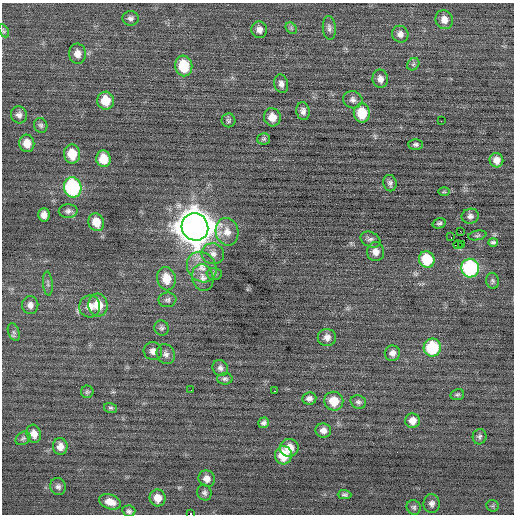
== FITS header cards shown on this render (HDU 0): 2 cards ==
NAXIS1  =                  512 / Axis length
NAXIS2  =                  512 / Axis length

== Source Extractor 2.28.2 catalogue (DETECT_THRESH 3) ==
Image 512 x 512 px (HDU 0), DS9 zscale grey, 1 PNG px = 1 image px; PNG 516 x 516 px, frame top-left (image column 1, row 512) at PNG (2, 3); each listed source drawn as its Kron ellipse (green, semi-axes under 4 px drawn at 4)
Background -0.02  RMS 0.71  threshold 2.13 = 3 sigma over >= 5 px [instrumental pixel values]
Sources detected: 95; all 95 listed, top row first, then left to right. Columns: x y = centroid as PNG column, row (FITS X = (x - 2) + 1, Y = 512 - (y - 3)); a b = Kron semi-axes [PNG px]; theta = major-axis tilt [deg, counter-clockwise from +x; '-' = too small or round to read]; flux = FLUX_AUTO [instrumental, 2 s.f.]
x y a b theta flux
130 18 8 7 - 160
444 20 9 8 - 360
291 28 6 5 - 88
329 28 12 6 -86 180
259 30 8 7 - 280
4 31 7 4 -62 76
400 34 8 8 - 240
77 54 10 8 -82 340
413 64 7 5 45 100
184 66 10 8 -82 1700
380 79 9 7 -80 250
281 84 9 7 -77 220
353 100 10 8 -18 210
106 101 9 8 - 970
303 111 9 6 -81 210
362 113 9 8 - 1300
19 115 8 8 - 200
272 117 9 8 - 480
228 120 7 7 - 100
441 121 2 2 - 84
41 125 7 6 - 120
264 139 6 5 - 85
27 143 9 7 -82 500
416 144 7 5 0 110
72 154 9 8 - 970
103 159 8 7 - 850
496 160 7 7 - 370
390 183 8 6 -78 150
73 187 10 8 -78 6000
444 192 6 4 0 60
68 211 9 7 1 170
44 215 7 5 88 260
470 216 9 7 12 180
96 222 9 7 -70 710
439 223 6 5 - 100
195 227 14 13 - 100000
460 231 2 2 - 12000
227 232 14 11 -78 480
477 235 9 4 11 88
451 237 2 2 - 1400
371 240 10 7 -26 180
493 242 4 3 - 100
461 244 3 2 - 76
458 245 4 3 - 160
376 252 9 8 - 320
213 254 11 10 - 320
427 259 8 7 - 1800
202 267 16 14 -50 710
470 268 9 9 - 5600
214 274 7 6 - 110
203 278 13 10 -75 330
166 279 12 9 -78 820
493 281 8 6 -79 100
48 283 12 5 -85 130
167 300 9 7 8 150
30 305 9 8 - 250
98 305 11 9 -83 950
90 306 11 10 - 450
162 328 7 7 - 120
14 332 9 5 -70 120
327 337 9 8 - 260
432 348 9 8 - 2600
153 351 9 9 - 270
392 353 8 7 - 240
166 354 10 8 -64 200
220 368 8 7 - 180
225 379 8 5 2 120
191 390 2 2 - 23
274 391 3 2 - 290
87 392 6 6 - 84
457 395 7 5 11 87
309 398 7 6 - 180
334 401 9 9 - 910
358 402 8 6 -23 130
111 408 7 5 -14 81
412 421 7 7 - 370
264 423 6 5 - 140
323 430 8 7 - 260
34 434 9 7 -75 350
479 437 8 7 - 120
23 438 8 6 36 110
60 446 8 7 - 320
289 448 9 9 - 710
283 455 9 8 - 1300
207 479 8 8 - 280
58 486 8 8 - 170
204 493 8 7 - 140
344 495 7 4 -1 100
158 498 8 8 - 460
110 502 11 7 -17 450
432 504 9 8 - 200
492 506 6 5 - 77
414 507 7 6 - 110
129 511 6 5 - 120
191 514 3 2 - 1800
At the frame edge (FLAGS 8, measured only in part): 1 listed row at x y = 191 514